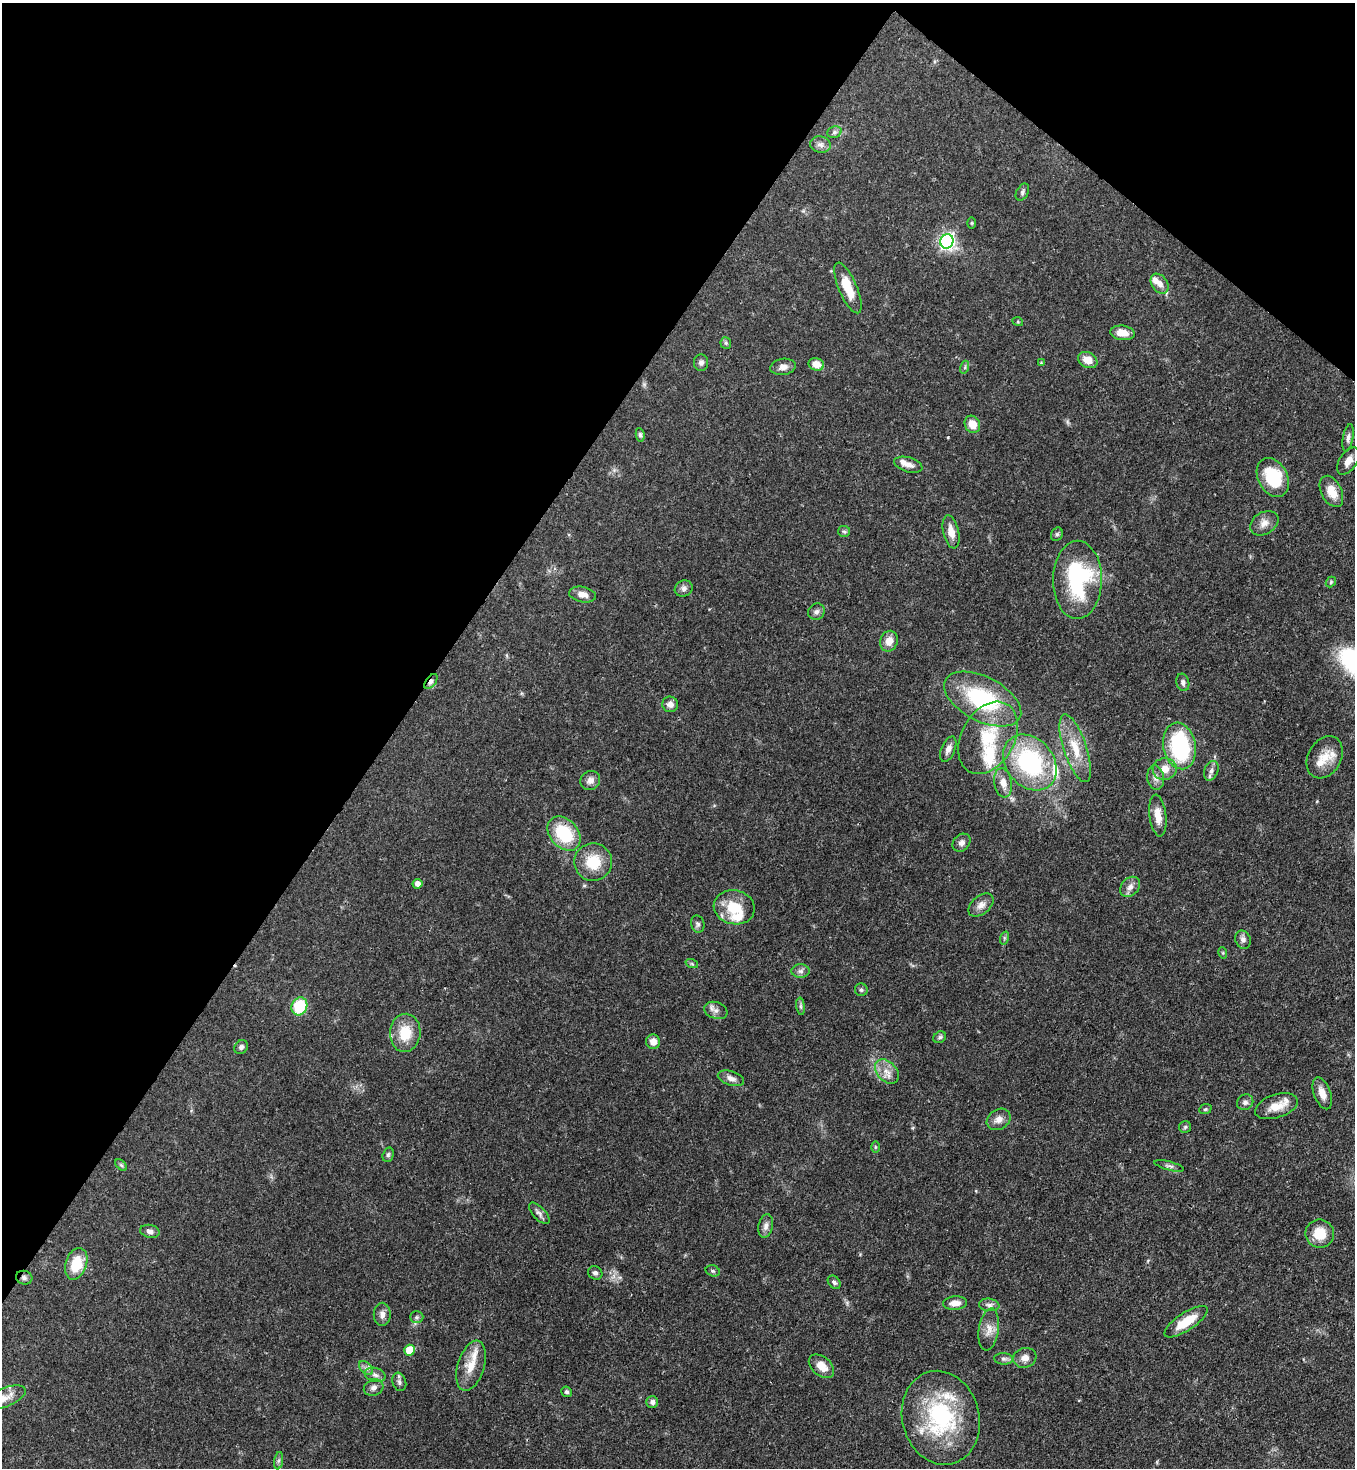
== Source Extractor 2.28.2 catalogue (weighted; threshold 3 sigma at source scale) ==
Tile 2 of 4 x 4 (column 2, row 1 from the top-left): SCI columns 1717-3069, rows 4456-5921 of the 6001 x 5979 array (HDU 1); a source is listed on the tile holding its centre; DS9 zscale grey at full resolution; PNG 1357 x 1470 px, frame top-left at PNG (2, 3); each listed source drawn as its Kron ellipse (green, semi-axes under 4 px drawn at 4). Shown black and unused: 34% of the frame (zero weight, under 3 of 4 exposures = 7% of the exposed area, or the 3 px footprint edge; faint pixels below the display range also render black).
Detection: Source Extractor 2.28.2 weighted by HDU 2 'WHT'; one run over the whole footprint, this tile lists its part. Background 0.0679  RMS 0.0035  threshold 0.0158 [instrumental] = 3 sigma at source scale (4.5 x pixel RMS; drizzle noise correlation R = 1.50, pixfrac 1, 0.05/0.05 arcsec/px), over >= 5 px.
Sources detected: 122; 1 inside a brighter object's white glare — neither listed nor drawn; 10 inside a brighter listed object's ellipse — not listed separately; the other 111 listed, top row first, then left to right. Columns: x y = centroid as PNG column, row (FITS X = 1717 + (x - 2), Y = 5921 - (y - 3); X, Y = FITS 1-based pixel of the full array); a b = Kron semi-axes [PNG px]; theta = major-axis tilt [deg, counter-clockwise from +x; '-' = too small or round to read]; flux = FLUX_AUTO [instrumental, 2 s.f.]
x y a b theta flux
834 132 7 5 21 0.84
820 144 10 8 -11 1.6
1022 192 9 6 61 0.87
972 223 5 3 - 0.32
947 241 7 6 - 90
1159 284 11 8 -55 2.4
848 288 27 9 -67 8.3
1018 322 5 3 - 0.3
1122 333 12 7 -6 4
726 343 6 5 - 0.6
1088 360 10 7 -28 4
701 363 8 7 - 1.1
1041 363 3 3 - 0.28
816 364 8 6 -16 4
783 367 13 8 9 2.1
965 367 6 4 73 0.58
972 424 9 7 -60 4.3
640 435 6 4 -83 0.72
1348 438 14 5 79 1.3
1348 461 15 8 56 2.9
908 465 14 7 -16 2.2
1273 478 21 14 -62 15
1331 491 17 10 -64 5.3
1264 523 15 11 31 2.9
844 531 6 5 - 0.65
951 532 17 8 -77 3.5
1057 534 7 5 62 0.72
1077 580 39 24 90 39
1331 582 6 4 49 0.51
684 588 9 8 - 1.4
583 594 14 7 -10 2.9
816 612 8 8 - 1.3
889 641 10 8 69 3.6
431 681 9 5 54 1.4
1183 682 9 6 -75 1.1
983 699 42 22 -27 35
670 704 8 7 - 2.1
988 738 38 26 60 20
1179 746 23 16 -78 32
1075 748 35 11 -72 9.5
948 749 13 7 67 1.9
1325 757 22 16 61 6
1030 762 30 23 -50 43
1165 769 12 11 - 3.8
1211 771 10 6 68 1.5
1156 778 12 8 -82 2
590 780 10 9 - 2
1003 783 14 8 -80 3.3
1158 815 21 8 -83 4.6
564 834 19 14 -48 18
961 843 10 8 45 1.5
593 862 19 19 - 10
417 884 5 5 - 2.2
1130 887 11 8 46 2.1
981 905 14 9 40 2.5
734 907 21 17 -11 10
698 924 8 6 -75 0.93
1004 938 7 4 72 0.59
1243 940 9 7 -67 1.5
1223 953 6 3 -72 0.4
692 964 6 4 -19 0.51
801 971 9 7 0 1.3
861 990 6 6 - 0.68
299 1006 9 7 64 16
801 1006 9 4 -82 0.78
716 1010 12 8 -20 1.9
405 1033 19 15 86 9.4
940 1037 7 5 31 0.73
653 1042 7 7 - 2.9
241 1047 7 6 - 0.99
887 1072 14 9 -48 3.4
731 1078 13 7 -18 1.9
1322 1093 17 8 -70 3.5
1245 1102 8 7 - 1.3
1276 1106 22 11 18 5.3
1205 1109 6 4 21 0.55
999 1119 12 10 32 2.5
1185 1127 6 6 - 0.62
875 1147 6 4 -90 0.47
388 1155 7 5 72 0.72
121 1165 7 4 -45 0.61
1169 1166 15 4 -15 1
539 1213 13 6 -47 1.3
766 1226 12 7 79 1.8
150 1231 10 6 -13 1.4
1320 1234 14 14 - 7.6
76 1264 16 10 71 9.2
713 1271 7 5 -16 0.67
595 1273 7 6 - 0.93
24 1278 8 7 - 1.1
834 1282 7 5 -48 0.97
955 1303 12 6 4 2.9
989 1305 10 6 -6 1.3
382 1314 11 8 89 1.7
417 1317 7 6 - 0.69
1186 1322 25 9 33 8.8
989 1329 21 10 81 3.5
410 1350 5 5 - 9.9
1025 1358 12 9 17 2.3
1004 1359 9 5 -4 0.98
471 1366 26 13 73 7
821 1366 14 9 -40 4.3
366 1368 8 5 -45 1.1
375 1375 10 7 -17 1.5
399 1382 9 6 -72 1.1
374 1388 10 8 24 1.5
566 1392 5 5 - 0.82
4 1398 23 9 21 3.8
652 1402 6 6 - 1.3
941 1418 47 38 -76 40
279 1461 9 4 81 0.84
Overlapping masked pixels (flux is a lower limit): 2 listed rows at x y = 431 681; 24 1278
Isophote crosses this tile's border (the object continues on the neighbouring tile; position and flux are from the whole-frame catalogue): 1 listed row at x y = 4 1398